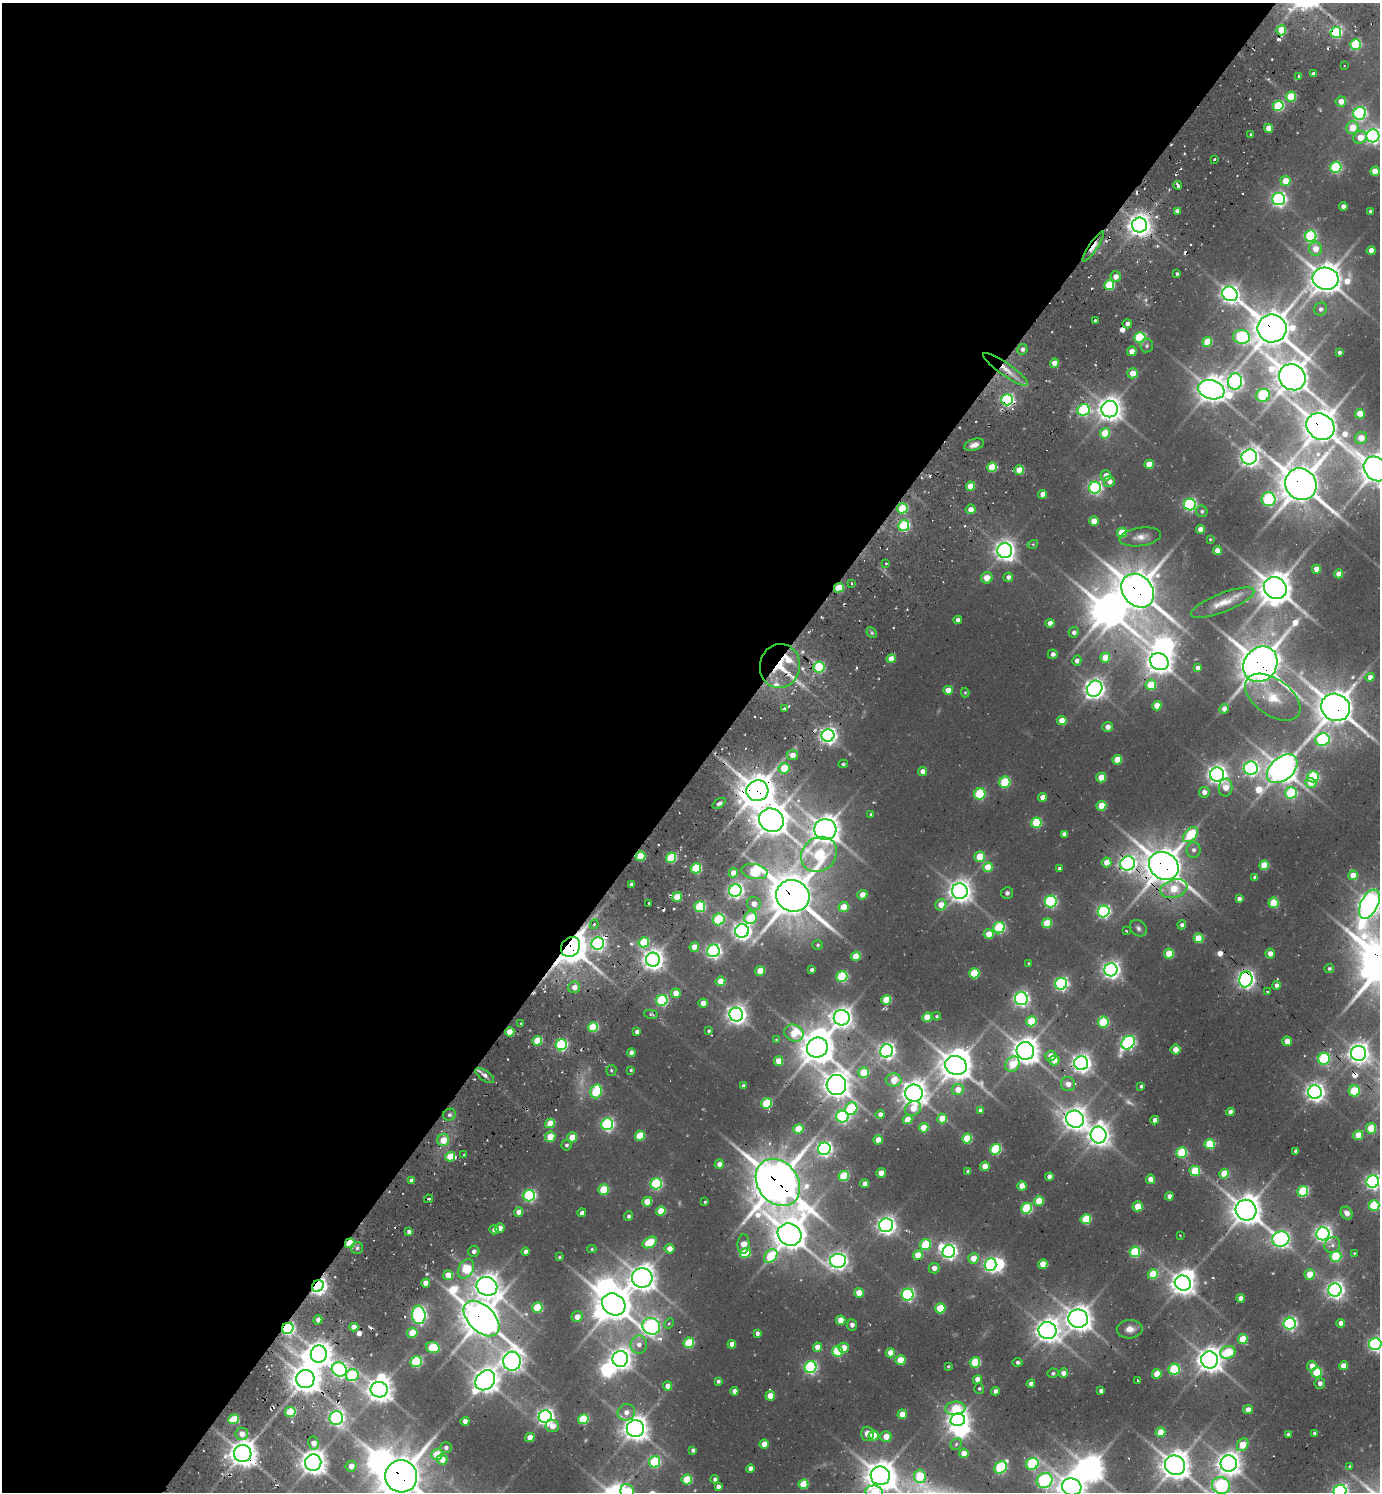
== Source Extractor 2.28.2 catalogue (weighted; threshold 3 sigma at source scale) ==
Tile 5 of 4 x 4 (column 1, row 2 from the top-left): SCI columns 303-1680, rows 3048-4537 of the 6039 x 6026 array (HDU 1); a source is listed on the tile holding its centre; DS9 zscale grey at full resolution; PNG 1382 x 1494 px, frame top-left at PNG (2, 3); each listed source drawn as its Kron ellipse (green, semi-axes under 4 px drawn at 4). Shown black and unused: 52% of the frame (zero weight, under 2 of 3 exposures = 4% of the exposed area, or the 3 px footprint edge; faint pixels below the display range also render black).
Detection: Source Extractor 2.28.2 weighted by HDU 2 'WHT'; one run over the whole footprint, this tile lists its part. Background 0.101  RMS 0.01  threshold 0.046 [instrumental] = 3 sigma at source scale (4.5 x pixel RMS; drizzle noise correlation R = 1.50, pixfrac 1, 0.05/0.05 arcsec/px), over >= 5 px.
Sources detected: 530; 6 too faint to see at this stretch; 18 inside a brighter object's white glare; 9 cosmic-ray / hot-pixel residue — neither listed nor drawn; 4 inside a brighter listed object's ellipse — not listed separately; the other 493 listed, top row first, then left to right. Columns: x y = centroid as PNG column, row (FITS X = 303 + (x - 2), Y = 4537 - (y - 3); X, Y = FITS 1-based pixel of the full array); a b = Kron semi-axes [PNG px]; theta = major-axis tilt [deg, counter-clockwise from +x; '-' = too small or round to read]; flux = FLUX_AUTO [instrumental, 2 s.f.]
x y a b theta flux
1281 30 5 5 - 33
1336 32 5 5 - 100
1355 45 5 5 - 77
1344 66 2 2 - 0.88
1314 74 4 4 - 5
1298 76 3 3 - 2.3
1291 97 5 5 - 41
1341 101 5 5 - 11
1278 106 5 5 - 90
1360 113 6 6 - 200
1269 128 4 4 - 20
1352 128 6 6 - 23
1251 134 4 4 - 1.5
1373 136 6 6 - 370
1360 137 7 6 - 16
1214 160 3 2 - 1
1336 167 6 5 - 120
1375 171 5 4 - 20
1285 181 5 5 - 19
1178 185 4 3 - 8.7
1279 199 6 6 - 320
1343 206 4 4 - 6.8
1177 211 4 4 - 5.5
1370 211 3 3 - 2.1
1139 225 7 7 - 880
1311 236 6 5 - 140
1093 247 18 4 55 9.9
1315 249 7 6 - 15
1371 250 4 4 - 12
1177 274 3 3 - 2.2
1116 277 5 5 - 9.4
1326 279 13 11 -11 1700
1109 285 5 5 - 53
1230 294 8 7 - 570
1321 309 7 6 - 3.6
1095 321 4 3 - 5.1
1127 324 5 4 - 4.4
1272 328 14 14 - 2200
1140 337 5 5 - 100
1241 337 8 7 - 120
1207 342 5 5 - 37
1147 346 7 6 - 2.4
1022 349 5 5 - 3.5
1132 351 5 5 - 9.3
1339 352 4 3 - 2.6
1054 363 4 4 - 14
1006 369 27 6 -35 16
1132 373 5 5 - 15
1292 377 14 12 -39 1700
1235 381 8 7 - 360
1211 390 13 9 -17 1200
1263 395 7 6 - 120
1007 400 6 5 - 200
1110 409 8 8 - 980
1084 410 6 5 - 140
1360 414 5 4 - 28
1320 426 15 12 -37 1900
1105 433 5 5 - 35
1361 438 6 6 - 17
974 445 10 5 17 5.6
1249 457 8 7 - 620
1149 464 5 4 - 21
992 467 5 4 - 42
1376 469 13 11 -42 1700
1019 470 5 4 - 27
1106 476 5 5 - 11
1109 481 5 5 - 5.9
1301 484 16 15 - 2500
970 486 4 4 - 20
1095 488 6 6 - 240
1043 494 4 4 - 10
1269 499 7 7 - 150
1190 504 6 5 - 180
902 508 5 5 - 63
971 509 5 4 - 10
1202 511 6 5 - 2.3
1094 521 5 4 - 16
904 525 5 5 - 120
1200 529 4 4 - 12
1122 533 5 5 - 35
1140 537 21 9 8 10
1210 539 3 3 - 1.1
1033 544 5 3 - 1.1
1005 550 7 7 - 640
1217 551 4 4 - 13
886 563 3 3 - 1.6
1316 569 4 4 - 11
1339 574 4 4 - 16
1008 577 5 4 - 4.8
987 578 6 5 - 15
851 583 3 3 - 1.9
839 588 5 4 - 39
1275 588 12 10 -34 1800
1138 591 18 14 -50 2600
1222 603 34 9 22 18
958 620 4 4 - 5.2
1050 623 4 4 - 9
1074 632 5 5 - 4.2
872 633 6 4 -45 1.9
1053 654 5 4 - 3.8
1105 658 5 5 - 28
891 659 4 4 - 16
1077 661 5 4 - 4.5
1159 662 9 8 - 1100
1260 664 19 16 53 2600
780 666 22 20 84 41
819 667 5 5 - 85
1198 668 4 4 - 5.7
1370 677 4 4 - 7
1151 685 5 5 - 36
1095 689 8 7 - 670
948 690 4 4 - 16
965 693 5 4 - 1.1
1273 697 31 18 -36 35
1157 706 5 4 - 23
1335 707 15 13 -31 2200
784 708 3 2 - 1.3
1224 709 5 4 - 6.7
1062 721 5 4 - 19
1108 727 5 5 - 7.9
828 735 6 6 - 450
1322 740 7 6 - 170
792 755 5 5 - 9.2
1117 760 5 4 - 23
843 764 5 3 - 1.5
784 768 5 5 - 35
1251 768 7 6 - 330
1282 769 17 11 41 1500
922 771 4 4 - 7.6
1217 774 7 7 - 570
1313 777 5 5 - 110
1101 778 5 4 - 23
1005 782 5 5 - 65
1311 783 6 5 - 16
1226 788 9 7 84 13
757 791 11 10 - 1800
1204 792 5 5 - 7.3
1291 793 6 5 - 84
980 794 6 5 - 81
1042 797 4 4 - 11
719 803 7 4 34 3
1101 806 5 4 - 27
871 814 4 4 - 1.9
771 820 12 11 - 1700
1036 823 5 5 - 66
825 829 11 10 - 1500
1064 834 4 4 - 2.9
1191 835 9 5 47 67
1193 850 8 7 - 4.3
819 854 19 16 41 100
640 856 5 5 - 29
980 857 5 5 - 33
671 858 5 5 - 73
1107 862 5 5 - 15
1128 863 7 7 - 420
1264 865 5 5 - 31
1164 866 16 13 -34 2200
988 867 5 4 - 28
696 868 5 5 - 76
1060 869 4 3 - 2.8
754 872 13 7 -10 84
733 873 5 4 - 14
1353 875 5 4 - 18
1255 878 4 4 - 3.8
631 885 4 4 - 5.1
1174 889 14 9 17 33
735 891 6 6 - 340
960 891 8 7 - 910
1007 893 6 6 - 2.6
862 895 5 5 - 13
793 896 17 15 -23 2900
677 897 5 4 - 31
1239 899 4 4 - 4.3
1051 901 6 6 - 150
1274 903 5 5 - 48
649 904 2 2 - 1.2
754 904 7 6 - 9.8
1369 904 16 8 64 870
941 905 5 5 - 15
700 907 5 5 - 90
844 907 5 5 - 30
1104 911 6 5 - 220
750 918 6 6 - 47
719 919 6 5 - 91
1047 923 5 5 - 39
594 924 5 3 - 2.3
1182 925 4 4 - 3.1
999 928 6 5 - 89
1138 928 9 7 -44 3.6
742 931 7 7 - 540
1126 931 3 2 - 1
989 934 5 4 - 19
1198 938 5 5 - 32
644 942 5 5 - 54
598 943 6 6 - 250
818 945 5 4 - 1.7
571 947 11 9 51 1900
694 947 5 4 - 15
713 951 6 6 - 300
1270 953 5 5 - 7.4
1169 954 5 5 - 38
856 956 5 4 - 29
653 960 7 7 - 790
1029 963 4 3 - 1.4
1329 968 5 4 - 2.2
812 970 4 3 - 2.9
1111 970 6 6 - 490
760 971 5 4 - 27
974 973 5 5 - 54
842 977 5 5 - 97
1246 980 8 6 77 450
720 981 5 4 - 24
1061 984 6 6 - 240
1276 985 4 4 - 5.8
574 987 6 5 - 8.9
1268 992 3 3 - 2.5
676 993 5 4 - 15
1021 999 6 6 - 320
662 1000 6 5 - 120
886 1000 5 4 - 39
703 1003 4 4 - 11
651 1014 7 4 -11 2
736 1015 7 7 - 650
936 1016 4 3 - 1.3
927 1017 5 4 - 31
842 1018 8 7 - 720
1031 1021 5 5 - 43
1103 1022 5 5 - 74
521 1023 4 3 - 1.7
593 1027 5 5 - 63
709 1031 3 3 - 1.5
510 1032 5 4 - 25
637 1032 4 4 - 4.8
794 1033 10 8 -22 36
776 1040 4 3 - 0.97
537 1041 5 4 - 37
1287 1041 5 4 - 16
1128 1043 7 6 - 240
561 1045 6 5 - 150
817 1048 11 9 34 1700
1175 1050 5 5 - 10
886 1051 7 6 - 410
1025 1051 9 9 - 1200
631 1053 4 4 - 5.3
1358 1053 7 7 - 720
1051 1056 5 5 - 14
1324 1059 6 6 - 110
1054 1060 5 5 - 16
779 1061 5 4 - 19
1081 1063 7 7 - 620
1012 1064 8 6 59 27
956 1065 11 9 -19 1500
611 1070 5 5 - 1.8
631 1070 3 3 - 1.3
863 1072 5 5 - 38
484 1075 11 5 -35 4.5
894 1080 8 6 -1 21
1068 1084 7 7 - 9.2
836 1085 10 9 - 1200
743 1086 4 4 - 3.4
1141 1086 3 3 - 2
958 1089 6 5 - 12
596 1091 7 5 74 84
1354 1091 5 5 - 47
1315 1092 7 7 - 590
914 1093 9 8 - 1100
766 1103 5 5 - 59
913 1108 8 7 - 15
851 1109 6 5 - 110
980 1111 4 4 - 3.9
1230 1112 4 4 - 5.5
880 1114 4 4 - 5.4
449 1115 6 6 - 3
842 1117 6 6 - 180
942 1118 5 5 - 23
908 1119 5 4 - 13
1075 1119 9 8 - 930
1155 1120 4 4 - 6.9
550 1123 5 4 - 25
607 1124 6 5 - 200
924 1128 5 4 - 28
1371 1128 5 5 - 37
798 1129 5 4 - 31
1098 1135 8 8 - 890
1358 1135 5 4 - 21
640 1136 5 5 - 34
550 1137 5 5 - 23
572 1137 5 5 - 24
967 1138 5 5 - 46
443 1140 6 6 - 20
878 1140 4 4 - 16
1210 1144 5 5 - 57
566 1145 5 5 - 2.4
824 1149 6 6 - 340
995 1149 5 5 - 89
1296 1151 4 4 - 4
1182 1153 5 5 - 74
464 1155 4 3 - 1.2
450 1157 5 4 - 28
719 1164 5 4 - 7.6
985 1166 5 4 - 19
1195 1171 5 5 - 50
968 1172 4 4 - 4.9
881 1173 5 4 - 12
1224 1174 5 4 - 30
844 1176 5 5 - 53
1049 1177 4 4 - 7.9
1150 1179 4 4 - 10
412 1181 4 4 - 4.7
778 1182 25 20 -53 3300
1373 1182 6 6 - 350
656 1184 6 5 - 130
865 1184 4 4 - 7.1
1022 1186 4 4 - 18
603 1190 5 5 - 52
1303 1191 5 5 - 87
529 1196 6 5 - 170
1169 1196 4 4 - 6.2
429 1199 4 3 - 1.5
1039 1201 5 5 - 31
647 1202 5 4 - 20
705 1202 3 3 - 1.3
1374 1205 5 5 - 78
1138 1206 5 5 - 23
1027 1208 5 5 - 81
1246 1210 11 10 - 1600
661 1211 5 4 - 26
519 1212 4 4 - 9.2
582 1213 4 4 - 3.7
1347 1213 7 5 -55 6.2
629 1216 4 4 - 2.2
1086 1219 5 5 - 60
886 1225 7 7 - 530
500 1228 5 5 - 7.6
494 1230 4 4 - 4.5
409 1232 4 4 - 4.6
1323 1234 6 6 - 430
790 1235 12 11 - 1700
1180 1235 3 2 - 0.74
1281 1239 9 7 12 380
650 1242 7 5 31 47
350 1243 5 4 - 49
743 1244 9 6 88 18
926 1245 5 5 - 60
1332 1245 8 7 - 4.6
357 1248 6 6 - 2.6
592 1249 4 4 - 1.4
669 1249 5 4 - 10
474 1251 6 5 - 4.1
526 1252 4 4 - 5.1
949 1252 6 6 - 360
1135 1252 5 5 - 81
745 1253 5 4 - 29
1354 1253 2 2 - 0.79
918 1255 5 4 - 21
771 1256 8 5 50 62
1336 1256 5 5 - 77
559 1257 3 3 - 1.2
973 1258 5 5 - 20
838 1261 8 7 - 550
1043 1264 5 4 - 17
990 1265 6 6 - 250
934 1268 5 5 - 7.6
466 1269 10 7 59 54
1153 1274 5 5 - 41
1310 1274 5 5 - 24
448 1275 5 5 - 17
642 1278 10 9 - 1200
425 1283 4 4 - 11
1183 1283 8 7 - 990
318 1286 6 5 - 480
487 1286 10 9 - 1000
1335 1290 6 6 - 510
859 1293 5 4 - 17
908 1295 6 6 - 200
1240 1298 4 4 - 7.5
614 1304 12 10 -35 2100
537 1307 5 5 - 53
940 1308 5 5 - 42
419 1315 9 6 -84 290
577 1317 6 5 - 9.8
482 1319 21 13 -45 2200
1078 1319 10 9 - 1200
318 1320 4 4 - 5.8
841 1320 5 4 - 20
1340 1323 4 4 - 6.4
669 1324 6 4 62 1.9
1290 1324 6 6 - 250
852 1325 5 5 - 4
651 1326 9 8 - 390
354 1327 4 4 - 9.5
288 1328 6 5 - 200
1130 1329 13 9 4 8.8
1047 1331 9 8 - 1000
412 1333 5 5 - 34
757 1333 4 4 - 3.6
1243 1339 5 5 - 31
689 1343 5 5 - 52
732 1344 4 4 - 7.4
1375 1344 6 6 - 300
639 1345 9 8 - 7.8
817 1347 4 4 - 14
433 1348 7 5 -17 68
844 1348 5 5 - 13
837 1351 5 5 - 77
1228 1352 8 6 20 59
890 1353 5 4 - 16
319 1354 8 8 - 960
620 1359 8 8 - 760
900 1360 5 5 - 29
1209 1360 8 8 - 1100
512 1361 9 9 - 800
416 1362 6 5 - 97
975 1362 5 5 - 60
1018 1362 5 4 - 2.6
948 1366 3 3 - 1.2
1312 1366 5 5 - 10
1343 1366 4 4 - 14
811 1367 6 5 - 190
339 1369 7 6 - 250
1174 1369 5 5 - 90
1317 1372 5 5 - 65
1053 1373 5 4 - 1.9
1063 1373 4 4 - 8
1157 1374 5 4 - 23
352 1375 6 6 - 59
305 1379 9 9 - 1500
977 1379 4 4 - 12
485 1380 11 9 46 1100
1138 1380 3 3 - 4.9
718 1381 4 3 - 2.5
1320 1383 5 5 - 5.4
1031 1384 4 4 - 6.4
668 1386 5 4 - 8.8
979 1389 5 5 - 1.9
379 1390 8 7 - 1100
734 1391 4 4 - 5.4
995 1391 4 4 - 4.8
1101 1391 4 4 - 4.1
770 1396 5 4 - 17
955 1408 10 6 6 42
1248 1410 5 4 - 10
290 1412 5 5 - 54
626 1412 9 8 - 7.6
902 1414 5 4 - 15
545 1417 6 6 - 450
336 1418 7 6 - 330
234 1419 6 5 - 37
583 1419 5 5 - 66
958 1420 7 6 - 760
465 1421 4 4 - 7.2
552 1426 6 6 - 10
635 1429 8 8 - 1000
1160 1432 5 4 - 17
1315 1433 4 3 - 2.9
242 1434 6 6 - 11
867 1434 7 6 - 9.1
1288 1434 3 3 - 1.6
874 1436 5 5 - 22
886 1436 5 5 - 13
530 1438 5 4 - 11
313 1443 7 5 -81 10
764 1444 4 4 - 15
956 1444 6 5 - 2.3
1243 1445 7 5 55 27
446 1448 6 5 - 3.4
693 1450 4 4 - 2.8
243 1453 8 8 - 1300
964 1453 5 4 - 15
437 1454 6 5 - 26
442 1460 5 5 - 12
655 1462 6 5 - 81
313 1463 8 8 - 1100
1032 1464 6 5 - 130
1229 1464 8 8 - 980
1175 1465 10 9 - 1500
351 1466 5 5 - 10
1350 1466 4 3 - 1.1
1001 1467 7 5 48 120
750 1469 4 4 - 7.7
401 1476 16 16 - 3300
880 1476 10 9 - 1500
920 1476 7 6 - 58
715 1479 4 4 - 2.9
687 1480 5 5 - 47
1044 1480 8 7 - 260
803 1484 5 5 - 38
718 1486 4 4 - 3.8
1221 1486 9 8 - 210
1072 1487 10 8 -18 1500
1340 1491 6 6 - 280
627 1492 8 6 -72 62
874 1492 9 6 -8 41
Overlapping masked pixels (flux is a lower limit): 31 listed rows (the first 20) at x y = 1281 30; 1336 32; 1139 225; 1093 247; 1272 328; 1006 369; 1007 400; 1320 426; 1301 484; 839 588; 1138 591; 1260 664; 780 666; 819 667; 1335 707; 757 791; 640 856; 1128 863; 1164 866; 793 896
Isophote crosses this tile's border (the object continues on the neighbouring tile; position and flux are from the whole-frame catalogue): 12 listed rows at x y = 1373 136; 1376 469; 1369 904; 1373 1182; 1374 1205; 1375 1344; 401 1476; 1221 1486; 1072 1487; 1340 1491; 627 1492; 874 1492